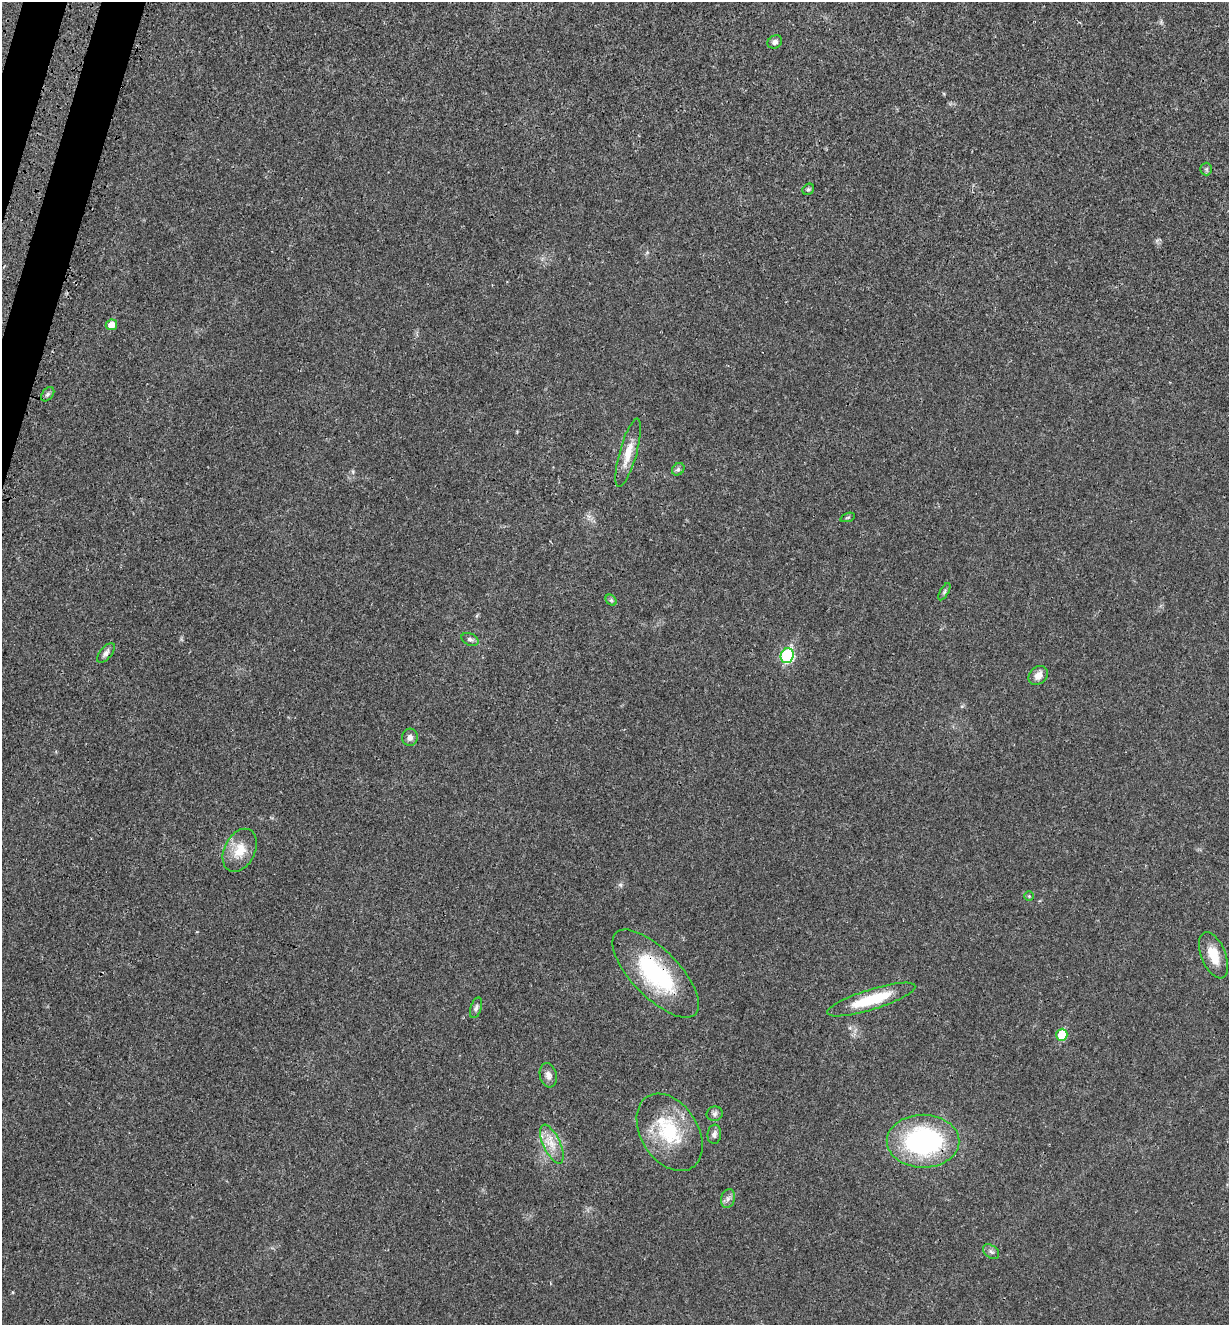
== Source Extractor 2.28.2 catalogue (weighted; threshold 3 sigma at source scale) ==
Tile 11 of 4 x 4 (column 3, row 3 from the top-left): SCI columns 2677-3903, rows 1424-2746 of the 5480 x 5490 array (HDU 1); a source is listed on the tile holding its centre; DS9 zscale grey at full resolution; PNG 1231 x 1327 px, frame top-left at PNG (2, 2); each listed source drawn as its Kron ellipse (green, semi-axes under 4 px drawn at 4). Shown black and unused: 2% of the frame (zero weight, under 3 of 4 exposures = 8% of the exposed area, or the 3 px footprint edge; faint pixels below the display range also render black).
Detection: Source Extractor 2.28.2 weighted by HDU 2 'WHT'; one run over the whole footprint, this tile lists its part. Background 0.022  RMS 0.0035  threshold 0.0156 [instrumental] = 3 sigma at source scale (4.5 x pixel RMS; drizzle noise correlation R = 1.50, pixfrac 1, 0.05/0.05 arcsec/px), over >= 5 px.
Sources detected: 30; all 30 listed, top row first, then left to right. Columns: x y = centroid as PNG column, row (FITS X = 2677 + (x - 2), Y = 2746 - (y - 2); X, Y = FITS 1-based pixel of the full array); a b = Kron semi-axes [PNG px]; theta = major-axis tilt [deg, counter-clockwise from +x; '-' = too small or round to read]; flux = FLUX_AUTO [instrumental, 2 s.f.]
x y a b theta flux
775 42 7 6 - 1.3
1206 169 6 6 - 0.62
808 189 6 5 - 0.56
111 325 6 5 - 4
48 394 8 5 49 0.79
628 453 35 8 74 5.4
678 469 7 5 45 0.72
848 517 8 3 19 0.4
944 592 9 4 61 0.69
611 600 6 4 -45 0.59
470 639 9 6 -23 0.94
106 653 12 5 50 1.2
787 656 7 6 - 34
1038 675 11 8 45 2.8
410 737 8 8 - 1.5
240 850 23 15 64 6.7
1029 896 5 5 - 0.43
1214 955 24 12 -68 6.3
656 974 57 24 -46 34
871 999 46 10 17 15
476 1008 11 5 72 0.96
1062 1035 6 5 - 11
548 1075 12 8 -76 1.7
715 1114 8 7 - 1
670 1132 42 28 -58 21
714 1134 10 6 83 1.3
923 1141 36 26 -1 57
552 1144 21 8 -65 4.5
728 1198 9 7 74 1.3
991 1251 9 6 -37 0.99
Overlapping masked pixels (flux is a lower limit): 2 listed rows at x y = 656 974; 923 1141